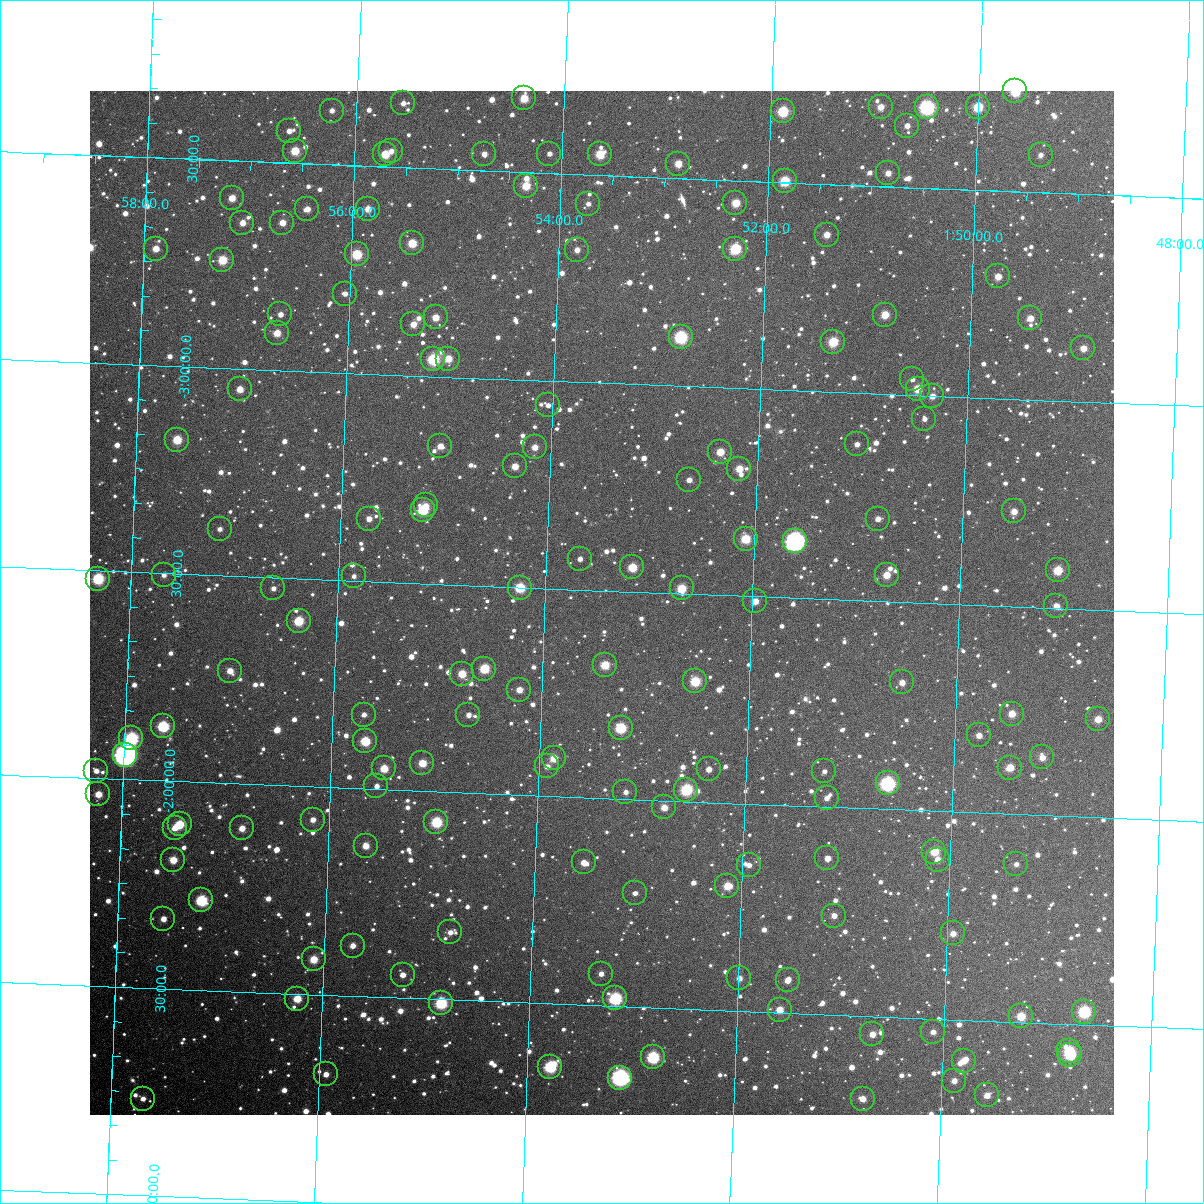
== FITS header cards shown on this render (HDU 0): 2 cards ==
NAXIS1  =                 1024
NAXIS2  =                 1024

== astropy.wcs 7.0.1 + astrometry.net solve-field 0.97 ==
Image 1024 x 1024 px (HDU 0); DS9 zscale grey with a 90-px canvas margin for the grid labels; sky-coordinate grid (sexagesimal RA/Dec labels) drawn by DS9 from the SOLVED WCS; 161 Tycho-2 reference stars matched to detected sources circled (green)
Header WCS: RA---TAN-SIP/DEC--TAN-SIP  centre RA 01:53:27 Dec -02:28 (28.36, -2.47 deg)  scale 8.68 arcsec/px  FOV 148.1' x 148.1'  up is +178 deg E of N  parity flipped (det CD > 0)
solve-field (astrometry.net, Tycho-2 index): VERIFIED the header's WCS against the Tycho-2 star catalogue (verified at 6 index scales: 13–161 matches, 0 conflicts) and refined it, rather than solving blind
Solved WCS: RA---TAN-SIP/DEC--TAN-SIP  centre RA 01:53:27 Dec -02:28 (28.36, -2.47 deg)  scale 8.68 arcsec/px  FOV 148.1' x 148.1'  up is +178 deg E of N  parity flipped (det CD > 0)
The solver's refit moves the header's centre by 0.24 arcsec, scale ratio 1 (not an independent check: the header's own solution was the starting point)
Tycho-2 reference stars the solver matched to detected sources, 161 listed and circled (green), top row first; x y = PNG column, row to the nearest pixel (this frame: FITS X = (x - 90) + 1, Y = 1024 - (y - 91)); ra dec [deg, ICRS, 3 dp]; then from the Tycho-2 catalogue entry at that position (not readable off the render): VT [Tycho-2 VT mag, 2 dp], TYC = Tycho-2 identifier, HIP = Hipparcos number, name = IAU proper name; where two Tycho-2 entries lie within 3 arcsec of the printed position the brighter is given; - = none
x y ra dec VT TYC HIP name
1015 91 27.411 -3.741 9.75 4686-2414-1 - -
524 98 28.596 -3.678 10.46 4686-2323-1 - -
403 103 28.888 -3.655 12.01 4686-2144-1 - -
881 107 27.735 -3.691 11.60 4686-2187-1 - -
927 107 27.623 -3.695 8.14 4686-2029-1 8566 -
978 107 27.500 -3.700 9.80 4686-2355-1 - -
332 111 29.059 -3.630 12.59 4686-2235-1 - -
783 111 27.971 -3.671 9.45 4686-2202-1 - -
907 126 27.670 -3.648 11.92 4686-2312-1 - -
289 131 29.160 -3.577 11.84 4686-2264-1 - -
295 151 29.144 -3.530 10.35 4686-2212-1 - -
391 151 28.912 -3.538 12.31 4686-2309-1 - -
385 154 28.926 -3.530 10.41 4686-2165-1 - -
484 154 28.687 -3.541 12.14 4686-2308-1 - -
549 154 28.530 -3.547 12.09 4686-2170-1 - -
600 154 28.408 -3.551 10.41 4686-2297-1 - -
1041 155 27.345 -3.590 12.51 4686-2518-1 - -
678 164 28.218 -3.535 10.98 4686-1968-1 - -
888 173 27.711 -3.532 11.51 4686-2149-1 - -
785 181 27.959 -3.504 9.84 4686-2326-1 - -
526 186 28.583 -3.468 10.52 4686-2007-1 - -
232 198 29.292 -3.410 11.02 4686-2255-1 - -
735 203 28.077 -3.445 10.50 4686-2105-1 - -
588 204 28.432 -3.430 12.39 4686-2081-1 - -
307 209 29.109 -3.391 11.55 4686-2195-1 - -
368 209 28.963 -3.397 11.40 4686-2166-1 - -
242 223 29.264 -3.352 11.69 4686-2044-1 - -
282 223 29.168 -3.356 11.64 4686-2107-1 - -
827 235 27.853 -3.378 11.36 4686-2232-1 - -
412 243 28.852 -3.318 10.49 4686-2245-1 - -
156 249 29.471 -3.281 11.21 4686-2039-1 - -
735 249 28.073 -3.336 9.46 4686-2253-1 - -
577 250 28.455 -3.318 11.85 4686-2058-1 - -
357 254 28.986 -3.287 9.82 4686-2057-1 9005 -
222 260 29.309 -3.261 10.20 4686-1994-1 - -
998 276 27.437 -3.294 11.19 4686-2197-1 - -
345 294 29.010 -3.191 11.89 4686-2017-1 - -
280 314 29.164 -3.135 12.09 4686-2224-1 - -
885 315 27.706 -3.191 10.75 4686-1992-1 - -
436 317 28.789 -3.142 11.13 4686-2292-1 - -
1030 318 27.355 -3.196 11.25 4686-2344-1 - -
413 324 28.843 -3.124 11.43 4686-2136-1 - -
277 333 29.171 -3.089 10.98 4686-2046-1 - -
681 337 28.196 -3.118 8.76 4686-2199-1 - -
833 342 27.828 -3.121 9.99 4686-2015-1 - -
1083 348 27.224 -3.128 11.25 4686-2371-1 - -
433 359 28.791 -3.042 9.24 4686-2167-1 - -
448 359 28.755 -3.044 10.96 4686-2123-1 - -
912 379 27.634 -3.038 12.86 4686-2219-1 - -
240 389 29.255 -2.950 11.27 4686-2171-1 - -
918 389 27.620 -3.015 10.67 4686-2143-1 - -
932 396 27.584 -2.999 11.78 4686-2300-1 - -
548 405 28.510 -2.941 12.72 4686-795-1 - -
924 419 27.601 -2.944 12.46 4686-792-1 - -
177 440 29.402 -2.823 10.28 4686-788-1 - -
857 444 27.762 -2.877 12.03 4686-831-1 - -
440 446 28.766 -2.833 11.26 4686-953-1 - -
535 447 28.538 -2.839 11.64 4686-884-1 - -
720 452 28.091 -2.845 10.89 4686-774-1 - -
515 466 28.584 -2.791 11.41 4686-1198-1 - -
739 469 28.044 -2.805 10.88 4686-1233-1 8720 -
689 480 28.163 -2.775 12.67 4686-909-1 - -
426 505 28.796 -2.688 12.17 4686-1056-1 - -
423 510 28.803 -2.677 9.65 4686-1232-1 - -
1014 511 27.377 -2.729 11.35 4686-1590-1 - -
369 519 28.931 -2.651 11.77 4686-1022-1 - -
878 519 27.705 -2.699 11.73 4686-782-1 - -
220 529 29.290 -2.612 12.13 4686-1267-1 - -
746 539 28.021 -2.638 10.05 4686-901-1 - -
795 541 27.902 -2.638 7.21 4686-2423-1 8661 -
580 559 28.419 -2.575 12.35 4686-949-1 - -
632 567 28.292 -2.559 10.29 4686-1207-1 - -
1058 570 27.266 -2.592 10.18 4686-1448-1 - -
164 575 29.421 -2.496 12.85 4686-867-1 - -
887 575 27.678 -2.564 10.94 4686-944-1 - -
354 576 28.963 -2.511 12.67 4686-898-1 - -
98 579 29.579 -2.481 9.27 4686-1066-1 - -
273 588 29.155 -2.474 12.58 4686-964-1 - -
520 588 28.561 -2.500 9.74 4686-1154-1 - -
682 588 28.171 -2.513 10.39 4686-882-1 - -
755 601 27.993 -2.489 11.43 4686-1085-1 - -
1056 606 27.267 -2.505 11.46 4686-1751-1 - -
299 621 29.091 -2.399 9.99 4686-1127-1 - -
605 665 28.349 -2.321 10.27 4686-1249-1 - -
484 669 28.639 -2.301 10.17 4686-1185-1 - -
230 671 29.252 -2.272 11.30 4686-908-1 - -
462 674 28.693 -2.287 10.70 4686-1047-1 - -
695 681 28.130 -2.291 9.76 4686-1250-1 - -
902 682 27.631 -2.307 11.99 4686-904-1 - -
519 690 28.553 -2.253 11.64 4686-934-1 - -
1012 714 27.364 -2.242 11.01 4686-1562-1 - -
364 715 28.925 -2.179 12.53 4686-1184-1 - -
468 715 28.673 -2.188 12.26 4686-1092-1 - -
1098 719 27.155 -2.237 10.94 4686-1623-1 - -
163 726 29.408 -2.131 9.25 4686-1242-1 - -
621 728 28.305 -2.171 9.53 4686-879-1 - -
979 735 27.441 -2.186 11.69 4686-1037-1 - -
131 738 29.484 -2.099 8.84 4686-1086-1 9155 -
365 741 28.920 -2.115 9.96 4686-1248-1 - -
125 755 29.498 -2.059 6.58 4686-2532-1 9165 -
1042 757 27.287 -2.139 11.78 4686-1420-1 - -
554 758 28.464 -2.092 10.81 4686-1015-1 - -
422 763 28.780 -2.068 10.68 4686-810-1 - -
547 766 28.479 -2.071 12.05 4686-1090-1 - -
384 768 28.872 -2.051 10.70 4686-1276-1 - -
1010 768 27.363 -2.112 10.88 4686-1534-1 - -
709 769 28.089 -2.080 11.92 4686-1254-1 - -
96 771 29.565 -2.018 11.81 4686-1257-1 - -
824 771 27.811 -2.086 12.54 4686-1042-1 - -
888 783 27.657 -2.062 8.20 4686-1139-1 8580 -
376 786 28.888 -2.008 12.10 4686-1175-1 - -
686 790 28.142 -2.028 9.22 4686-978-1 - -
625 792 28.288 -2.017 12.00 4686-958-1 - -
98 794 29.557 -1.962 10.86 4686-861-1 - -
827 798 27.803 -2.021 12.50 4686-1144-1 - -
664 807 28.193 -1.984 11.09 4686-1235-1 - -
313 820 29.039 -1.921 11.88 4686-860-1 - -
436 822 28.741 -1.926 9.51 4686-801-1 - -
180 824 29.359 -1.897 10.14 4686-1006-1 - -
175 828 29.371 -1.888 11.51 4686-1247-1 - -
242 828 29.209 -1.894 11.56 4686-1173-1 - -
366 846 28.909 -1.863 11.20 4686-1262-1 - -
934 852 27.538 -1.903 10.27 4686-1082-1 - -
827 858 27.795 -1.876 12.36 4686-997-1 - -
173 860 29.371 -1.811 10.82 4686-1269-1 - -
938 860 27.530 -1.883 12.00 4686-974-1 - -
584 862 28.382 -1.843 11.62 4686-816-1 - -
1016 864 27.339 -1.880 12.59 4686-1860-1 - -
749 865 27.984 -1.853 12.13 4686-1101-1 - -
727 886 28.034 -1.800 10.56 4686-969-1 - -
635 893 28.256 -1.775 12.34 4686-1251-1 - -
201 900 29.300 -1.716 9.13 4686-827-1 9098 -
834 916 27.774 -1.739 11.99 4686-1100-1 - -
163 919 29.389 -1.668 11.60 4686-1050-1 - -
450 932 28.697 -1.663 12.42 4686-1178-1 - -
953 933 27.486 -1.707 11.51 4686-754-1 - -
353 946 28.931 -1.622 11.71 4686-687-1 - -
314 959 29.024 -1.585 10.43 4686-736-1 - -
601 974 28.330 -1.578 12.21 4686-625-1 - -
403 975 28.808 -1.556 12.18 4686-621-1 - -
739 978 27.996 -1.580 12.06 4686-728-1 - -
788 980 27.880 -1.579 11.61 4686-727-1 - -
615 998 28.293 -1.519 8.97 4686-593-1 - -
297 999 29.059 -1.489 10.52 4686-558-1 - -
441 1003 28.713 -1.491 9.15 4686-559-1 - -
780 1010 27.897 -1.507 11.06 4686-576-1 - -
1084 1012 27.162 -1.531 8.86 4686-1755-1 8425 -
1021 1016 27.315 -1.514 10.59 4686-1427-1 - -
933 1032 27.525 -1.468 12.05 4686-535-1 - -
872 1034 27.671 -1.457 11.85 4686-424-1 - -
1069 1051 27.195 -1.435 9.74 4686-1651-1 - -
1070 1055 27.192 -1.426 9.61 4686-1464-1 - -
653 1057 28.197 -1.381 8.86 4686-262-1 8764 -
964 1061 27.449 -1.402 11.66 4686-501-1 - -
550 1067 28.444 -1.348 8.97 4686-317-1 - -
326 1074 28.984 -1.309 12.17 4686-378-1 - -
620 1078 28.276 -1.327 7.50 4686-1538-1 8798 -
954 1081 27.470 -1.353 11.98 4686-314-1 - -
987 1095 27.390 -1.320 11.52 4686-1628-1 - -
143 1099 29.422 -1.233 12.32 4686-186-1 - -
863 1099 27.689 -1.301 11.46 4686-384-1 - -